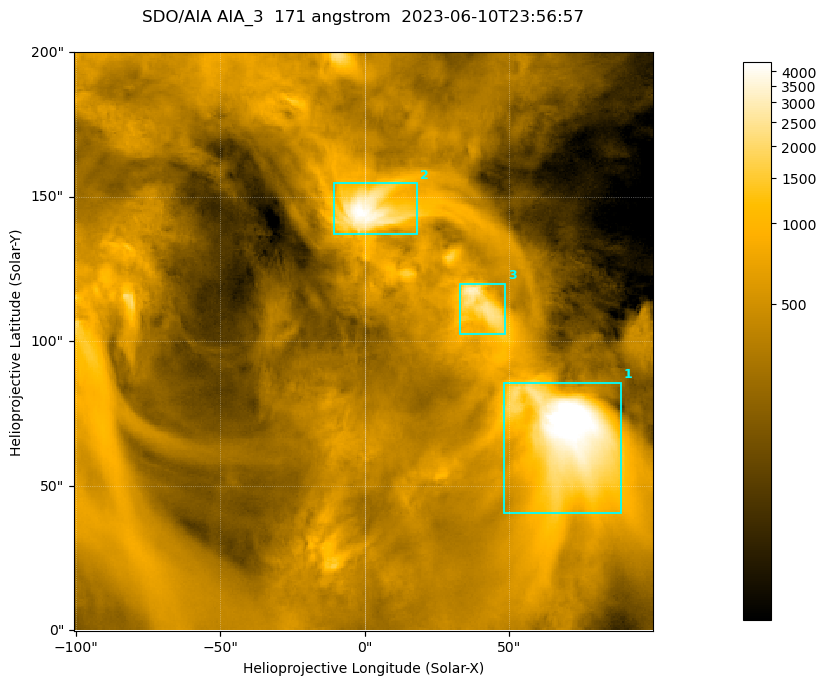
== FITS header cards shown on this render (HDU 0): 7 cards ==
TELESCOP= 'SDO/AIA '
INSTRUME= 'AIA_3   '
WAVELNTH=                  171
WAVEUNIT= 'angstrom'
DATE-OBS= '2023-06-10T23:56:57.351'
CTYPE1  = 'HPLN-TAN'
CTYPE2  = 'HPLT-TAN'

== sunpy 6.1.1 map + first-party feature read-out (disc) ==
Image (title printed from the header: SDO/AIA AIA_3  171 angstrom  2023-06-10T23:56:57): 334 x 334 px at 0.599 arcsec/px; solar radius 945 arcsec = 1577 px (partial field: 1.4% of the solar disc is inside the frame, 100% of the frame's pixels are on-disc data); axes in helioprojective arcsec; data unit not stated in the header (colour bar unlabelled)
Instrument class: DISC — disc imager (sunpy class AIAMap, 171 A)
Bright regions (active regions / flare kernels): reference = the on-disc median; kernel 3 px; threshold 5 sigma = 1116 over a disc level ~360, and >= 1.15x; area >= 111 px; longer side >= 4 px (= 2.4 arcsec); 3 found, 3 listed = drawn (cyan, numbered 1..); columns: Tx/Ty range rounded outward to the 2 arcsec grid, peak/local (2 s.f.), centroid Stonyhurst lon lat
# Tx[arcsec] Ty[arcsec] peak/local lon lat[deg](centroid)
1 48..90 40..86 16 +4 +4
2 -12..18 136..156 12 +0 +9
3 32..50 102..120 8.4 +2 +7